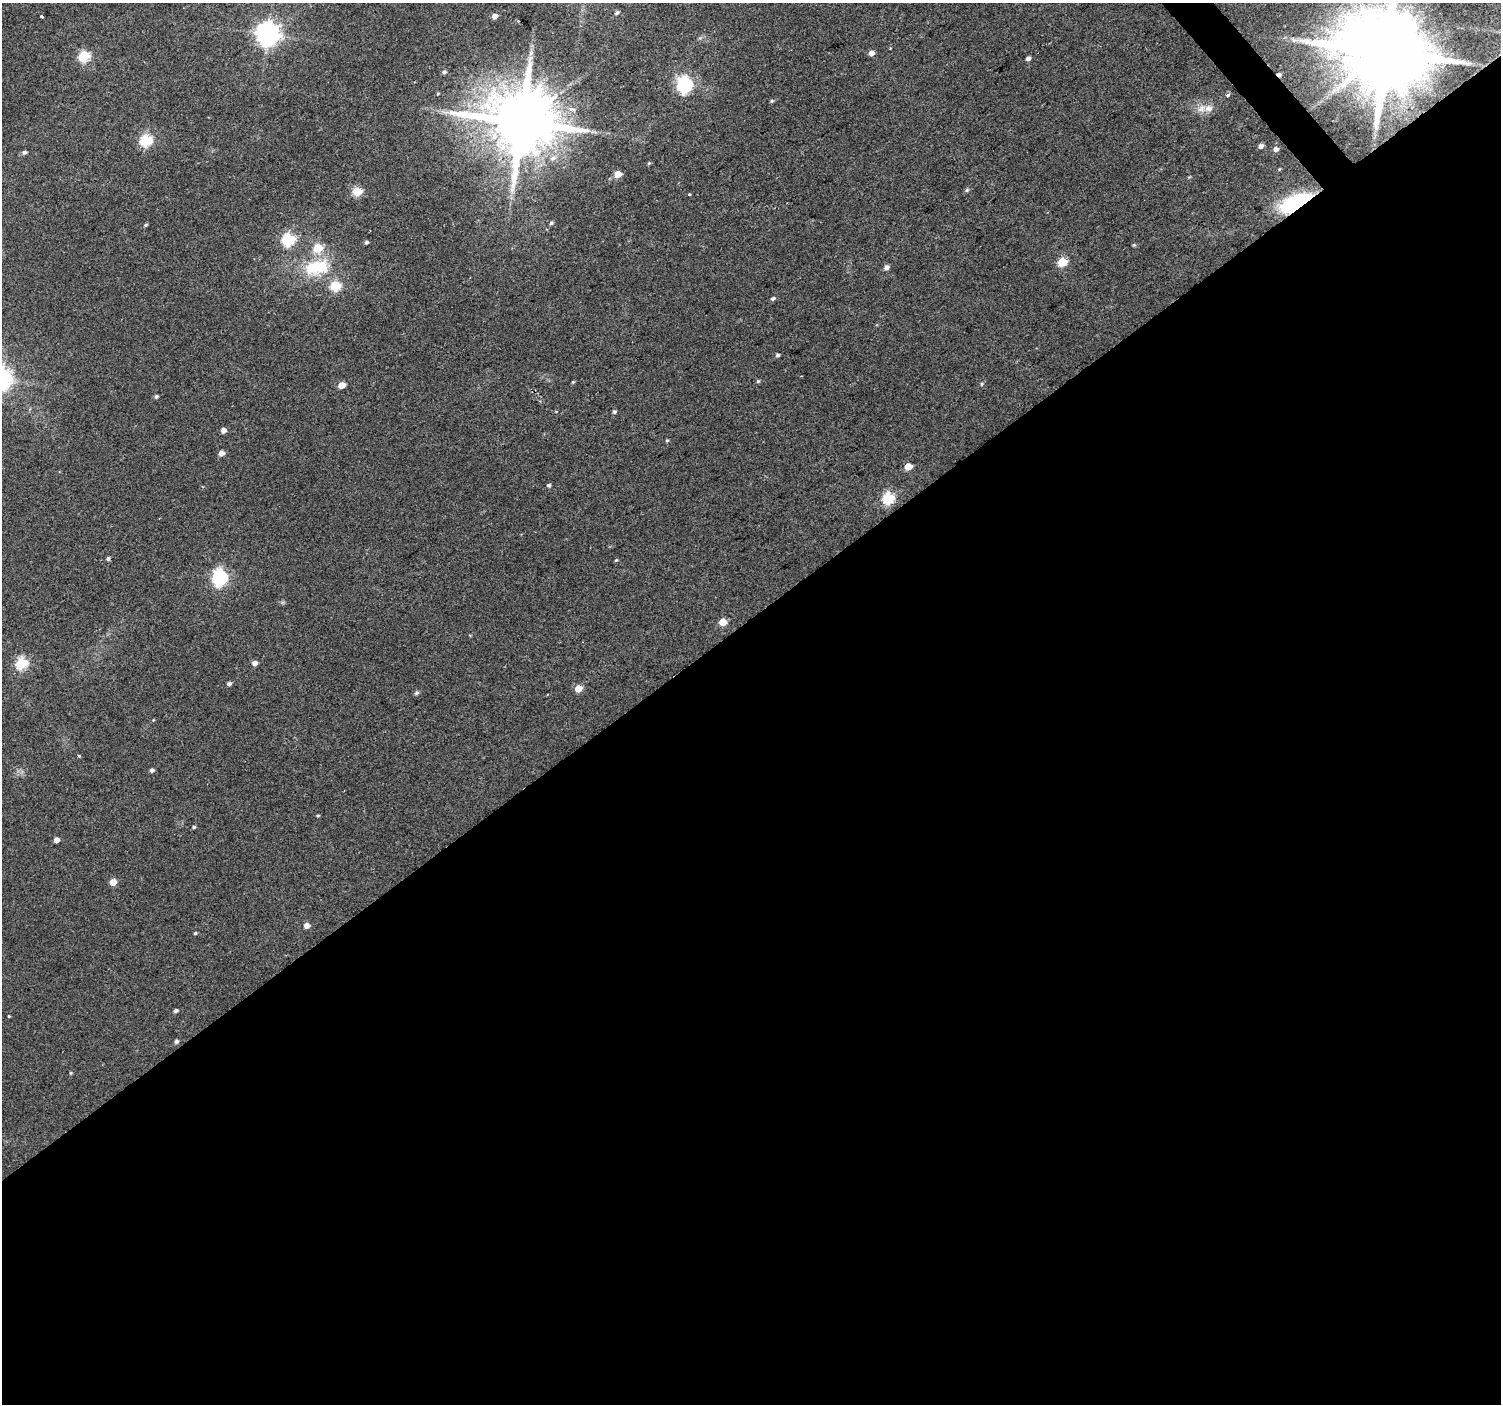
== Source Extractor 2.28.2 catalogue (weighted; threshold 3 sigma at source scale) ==
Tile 15 of 4 x 4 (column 3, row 4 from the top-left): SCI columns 3001-4499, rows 204-1605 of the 5997 x 5948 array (HDU 1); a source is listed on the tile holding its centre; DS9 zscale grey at full resolution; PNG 1503 x 1406 px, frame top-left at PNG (2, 3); no overlay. Shown black and unused: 57% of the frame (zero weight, under 2 of 3 exposures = <1% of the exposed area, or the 3 px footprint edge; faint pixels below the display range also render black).
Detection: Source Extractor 2.28.2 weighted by HDU 2 'WHT'; one run over the whole footprint, this tile lists its part. Background 0.0622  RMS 0.0073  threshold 0.0327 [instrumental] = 3 sigma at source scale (4.5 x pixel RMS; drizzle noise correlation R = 1.50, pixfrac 1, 0.0396/0.0396 arcsec/px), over >= 5 px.
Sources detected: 74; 1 cosmic-ray / hot-pixel residue — not listed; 1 inside a brighter listed object's ellipse — not listed separately; the other 72 listed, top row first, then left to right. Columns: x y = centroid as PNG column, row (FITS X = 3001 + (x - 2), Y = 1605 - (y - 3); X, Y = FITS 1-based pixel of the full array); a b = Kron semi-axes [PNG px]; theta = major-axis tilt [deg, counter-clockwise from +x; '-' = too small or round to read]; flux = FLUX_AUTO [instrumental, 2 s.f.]
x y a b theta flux
617 13 5 4 - 1.5
41 16 3 3 - 1.4
495 16 5 4 - 4.6
518 21 3 2 - 0.59
267 34 8 8 - 600
1386 52 25 20 25 14000
531 53 8 6 82 2.7
871 53 5 4 - 4.7
84 56 6 5 - 58
1028 58 5 4 - 2.4
444 72 5 4 - 1.6
684 85 7 6 - 180
437 94 5 3 - 0.57
1228 95 4 3 - 4.5
772 101 5 4 - 0.99
1208 108 12 9 16 5.1
521 122 19 17 14 6700
146 140 6 5 - 79
1261 146 5 4 - 2.8
1276 149 5 4 - 3.3
24 152 5 4 - 2
553 158 10 7 41 4.2
649 163 5 4 - 0.79
1279 169 4 3 - 0.68
618 174 5 5 - 12
967 190 6 4 45 1.1
357 191 5 5 - 32
689 194 4 3 - 0.57
1297 203 29 12 24 87
551 223 5 4 - 1.2
146 225 5 4 - 1
288 240 6 6 - 90
366 242 4 4 - 1.3
318 248 5 5 - 32
1062 262 5 5 - 29
317 267 35 19 13 37
886 268 5 5 - 3.3
335 286 6 5 - 50
773 299 6 4 32 1.5
777 355 5 4 - 1.3
758 381 4 4 - 1.1
573 382 5 4 - 0.76
982 384 6 4 24 1.1
341 385 5 4 - 9.6
156 397 5 4 - 1.4
614 412 4 4 - 1.4
223 430 5 4 - 4.7
667 440 4 4 - 0.88
221 453 5 4 - 4.8
908 467 5 5 - 13
549 485 4 4 - 1.3
888 498 6 6 - 66
108 558 5 4 - 1.5
616 560 5 4 - 0.81
220 578 7 6 - 190
723 622 5 5 - 16
21 663 6 5 - 66
255 663 5 4 - 3.7
229 684 5 4 - 2.1
578 688 5 5 - 12
416 693 7 5 18 1.3
152 770 5 4 - 1.9
318 816 5 3 - 0.79
194 827 4 4 - 1
56 840 5 4 - 3.7
113 882 5 5 - 9.8
307 925 5 5 - 4.9
195 933 4 4 - 0.98
176 1010 4 4 - 1.8
9 1016 3 2 - 0.65
176 1041 5 4 - 1.8
71 1073 4 4 - 0.77
Overlapping masked pixels (flux is a lower limit): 2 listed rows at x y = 1386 52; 1297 203
Isophote crosses this tile's border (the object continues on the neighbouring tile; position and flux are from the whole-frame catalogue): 1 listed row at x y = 1386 52